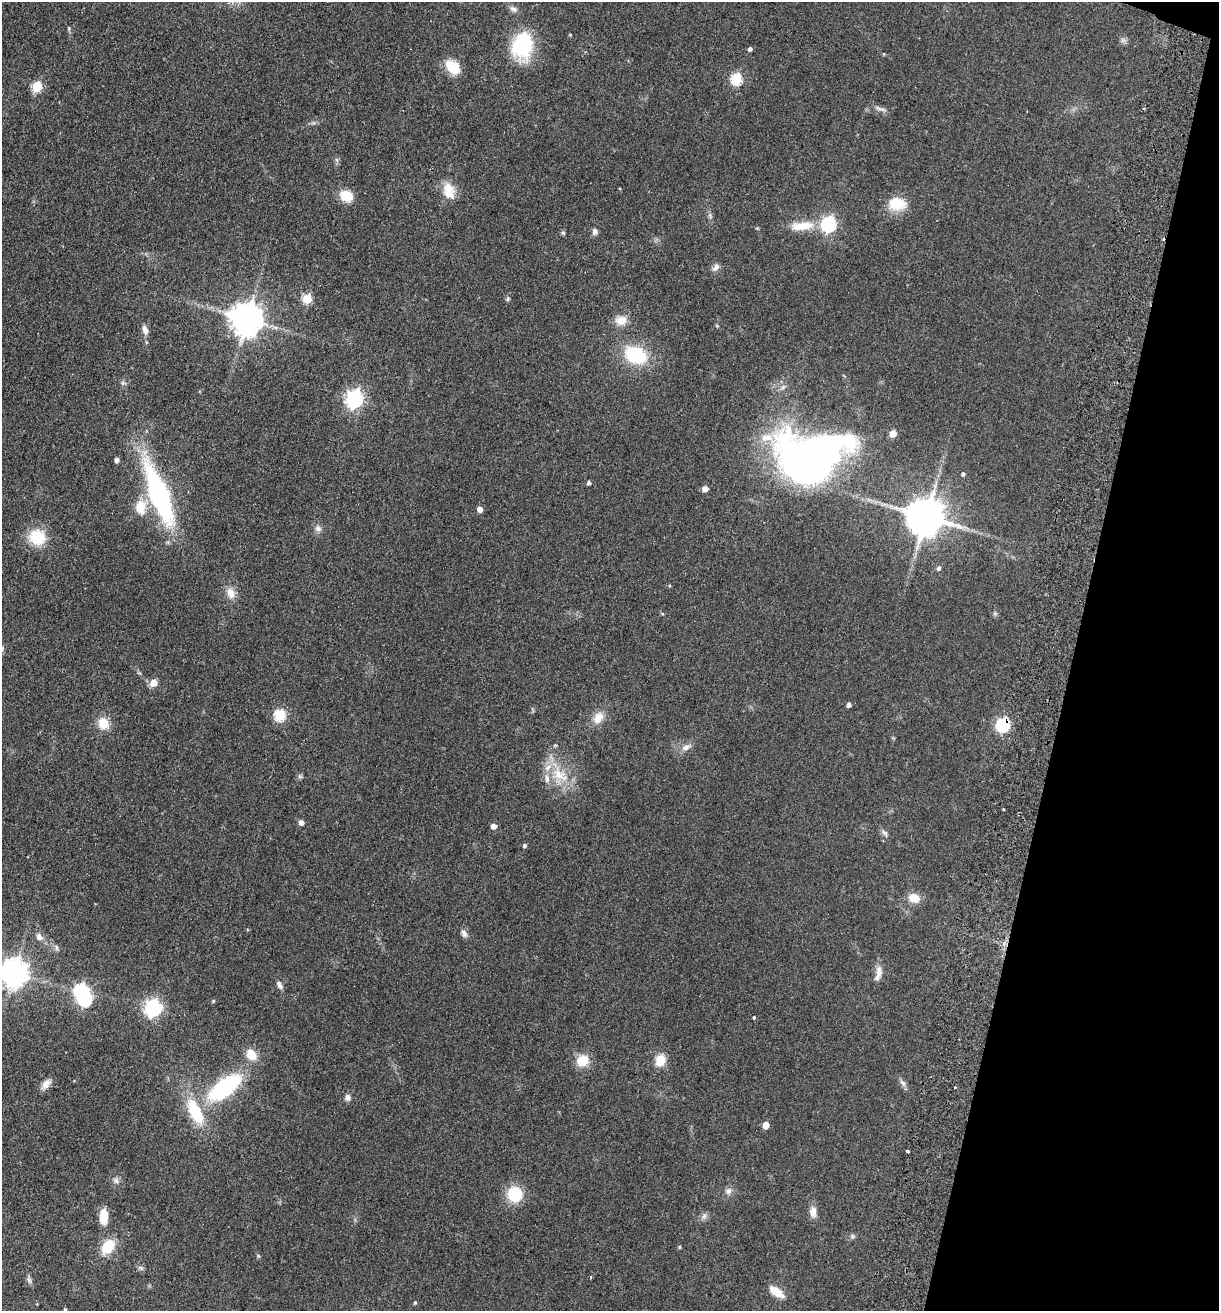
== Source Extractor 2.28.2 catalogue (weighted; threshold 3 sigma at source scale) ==
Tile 8 of 4 x 4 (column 4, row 2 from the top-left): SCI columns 3840-5056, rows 2637-3945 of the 5368 x 5274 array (HDU 1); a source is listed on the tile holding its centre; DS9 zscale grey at full resolution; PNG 1221 x 1313 px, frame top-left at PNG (2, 2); no overlay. Shown black and unused: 12% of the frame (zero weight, under 2 of 3 exposures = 3% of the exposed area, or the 3 px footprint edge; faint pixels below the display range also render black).
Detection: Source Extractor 2.28.2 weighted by HDU 2 'WHT'; one run over the whole footprint, this tile lists its part. Background 0.0768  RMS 0.0079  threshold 0.0354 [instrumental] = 3 sigma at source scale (4.5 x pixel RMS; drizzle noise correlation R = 1.50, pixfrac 1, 0.05/0.05 arcsec/px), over >= 5 px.
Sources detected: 97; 2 inside a brighter object's white glare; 1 cosmic-ray / hot-pixel residue — not listed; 3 inside a brighter listed object's ellipse — not listed separately; the other 91 listed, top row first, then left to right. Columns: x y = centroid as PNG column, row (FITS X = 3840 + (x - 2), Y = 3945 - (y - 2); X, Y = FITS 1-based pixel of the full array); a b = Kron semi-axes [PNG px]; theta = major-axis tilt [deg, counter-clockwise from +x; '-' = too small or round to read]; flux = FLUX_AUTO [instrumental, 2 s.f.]
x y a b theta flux
513 9 12 7 -33 3.1
69 28 7 3 90 0.96
1123 40 9 6 -16 2.2
522 46 27 21 82 52
750 49 4 4 - 2.1
453 67 20 13 -46 14
737 79 6 6 - 61
37 87 6 5 - 43
880 109 16 5 -19 3.1
337 160 7 4 -70 1.5
449 191 20 12 -78 14
346 196 14 11 -25 15
897 204 19 14 -2 21
710 216 8 5 -66 1.9
829 224 7 6 - 160
802 226 31 11 5 16
757 228 6 3 -19 0.76
595 231 9 7 90 2.6
563 233 6 5 - 1.2
716 267 11 8 51 3.2
307 299 5 5 - 38
508 299 6 5 - 1.3
247 319 10 9 - 1500
621 320 14 11 5 9.1
145 330 12 7 -71 4.5
636 355 18 13 -23 52
123 383 9 4 -13 1.4
355 399 7 6 - 290
893 433 5 5 - 11
766 437 20 11 5 11
810 452 84 32 23 240
117 460 5 4 - 2.9
963 474 4 4 - 1.6
589 483 4 4 - 2.2
705 489 5 4 - 6.3
159 494 44 13 -69 200
141 507 22 16 84 16
480 509 5 5 - 5.4
926 516 11 10 - 2400
318 529 10 8 -34 3.4
37 537 19 18 - 25
939 568 6 5 - 1.8
231 593 16 11 -72 7.4
154 683 6 5 - 12
849 705 5 4 - 2.7
280 715 6 6 - 66
598 718 17 12 54 9.3
103 723 15 13 -62 12
1003 725 7 6 - 120
686 747 14 9 24 5
559 775 29 20 -47 26
300 776 7 4 -1 1.4
1004 810 3 3 - 2
301 823 5 5 - 3.8
493 826 5 5 - 5.2
884 833 12 6 -45 2.5
524 845 5 4 - 1.6
914 898 13 10 -21 10
464 933 10 7 -68 3.3
39 937 11 9 -40 4.1
56 948 8 4 -82 1.5
14 972 9 8 - 950
878 973 22 8 77 5.9
279 985 10 5 -59 2.9
85 999 7 6 - 120
213 1001 4 4 - 0.98
153 1008 7 7 - 250
754 1017 3 3 - 5.7
251 1055 14 11 -54 12
582 1060 12 11 - 16
660 1061 13 10 69 12
903 1083 11 7 -52 2.9
46 1084 15 8 50 5.5
225 1087 25 12 37 110
348 1097 8 7 - 3.1
195 1112 27 11 -63 36
766 1125 5 5 - 11
907 1151 4 3 - 3.1
116 1180 9 8 - 3
728 1191 10 8 58 3.3
515 1194 12 12 - 33
813 1212 14 8 90 6.1
104 1216 15 7 89 18
704 1216 10 7 56 2.7
852 1236 6 5 - 1.4
108 1247 16 10 53 21
679 1247 5 4 - 0.96
29 1280 10 6 -74 2.4
776 1292 18 8 -36 12
415 1303 4 3 - 1
65 1310 4 4 - 1.2
Overlapping masked pixels (flux is a lower limit): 1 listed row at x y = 1003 725
Isophote crosses this tile's border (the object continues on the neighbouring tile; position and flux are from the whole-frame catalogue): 2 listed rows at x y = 14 972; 65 1310